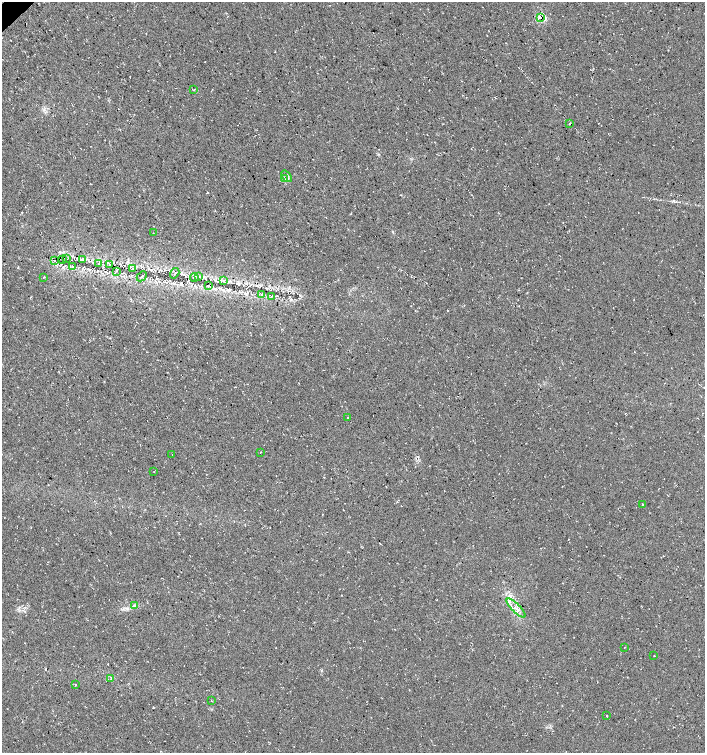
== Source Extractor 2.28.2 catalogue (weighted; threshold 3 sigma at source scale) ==
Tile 11 of 4 x 4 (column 3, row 3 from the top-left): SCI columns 2955-4360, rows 1507-3008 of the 5974 x 6011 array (HDU 1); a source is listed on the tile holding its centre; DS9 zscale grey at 2 x 2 block average (1 PNG px = mean of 2 x 2 image px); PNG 707 x 755 px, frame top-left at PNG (2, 2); each listed source drawn as its Kron ellipse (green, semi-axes under 4 px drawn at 4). Shown black and unused: <1% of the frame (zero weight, under 3 of 4 exposures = <1% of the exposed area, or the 3 px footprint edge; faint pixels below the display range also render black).
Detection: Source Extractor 2.28.2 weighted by HDU 2 'WHT'; one run over the whole footprint, this tile lists its part. Background 0.0145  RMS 0.0052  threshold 0.0235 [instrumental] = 3 sigma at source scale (4.5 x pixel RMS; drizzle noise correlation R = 1.50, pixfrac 1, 0.0396/0.0396 arcsec/px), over >= 5 px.
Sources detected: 39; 2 cosmic-ray / hot-pixel residue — neither listed nor drawn; the other 37 listed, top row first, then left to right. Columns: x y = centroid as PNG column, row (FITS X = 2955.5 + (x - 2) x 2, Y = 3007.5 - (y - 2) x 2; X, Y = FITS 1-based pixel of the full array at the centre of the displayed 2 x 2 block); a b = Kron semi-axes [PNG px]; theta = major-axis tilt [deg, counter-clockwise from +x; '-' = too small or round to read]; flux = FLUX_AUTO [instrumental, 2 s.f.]
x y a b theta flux
540 17 3 2 - 39
194 89 2 2 - 0.51
570 123 2 2 - 0.96
286 176 6 3 -52 2.4
284 179 3 2 - 1.1
153 233 2 2 - 0.47
63 259 2 2 - 1.2
66 259 2 2 - 0.41
54 260 2 2 - 0.49
82 260 3 2 - 0.94
98 264 2 2 - 0.51
109 264 3 2 - 0.68
72 266 3 2 - 1.2
132 268 3 2 - 1
116 271 2 2 - 1.1
175 273 5 2 - 0.88
142 276 6 2 44 1.3
44 277 3 2 - 0.82
194 277 4 3 - 2.2
198 277 3 2 - 1.1
223 281 3 3 - 1.6
208 285 3 2 - 0.67
261 294 4 3 - 1.8
272 296 3 2 - 0.79
348 418 2 2 - 0.46
260 452 2 2 - 0.82
172 455 2 2 - 0.43
154 472 2 2 - 0.66
642 504 2 2 - 0.78
134 605 4 2 - 1.4
516 608 12 2 -45 5
624 647 2 2 - 0.36
654 656 2 2 - 0.73
111 678 4 2 - 0.77
75 685 2 2 - 1.2
211 701 2 2 - 0.49
607 715 2 2 - 21
Overlapping masked pixels (flux is a lower limit): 1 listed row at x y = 540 17
Diffuse or blended objects may show on this block-average render without a row.